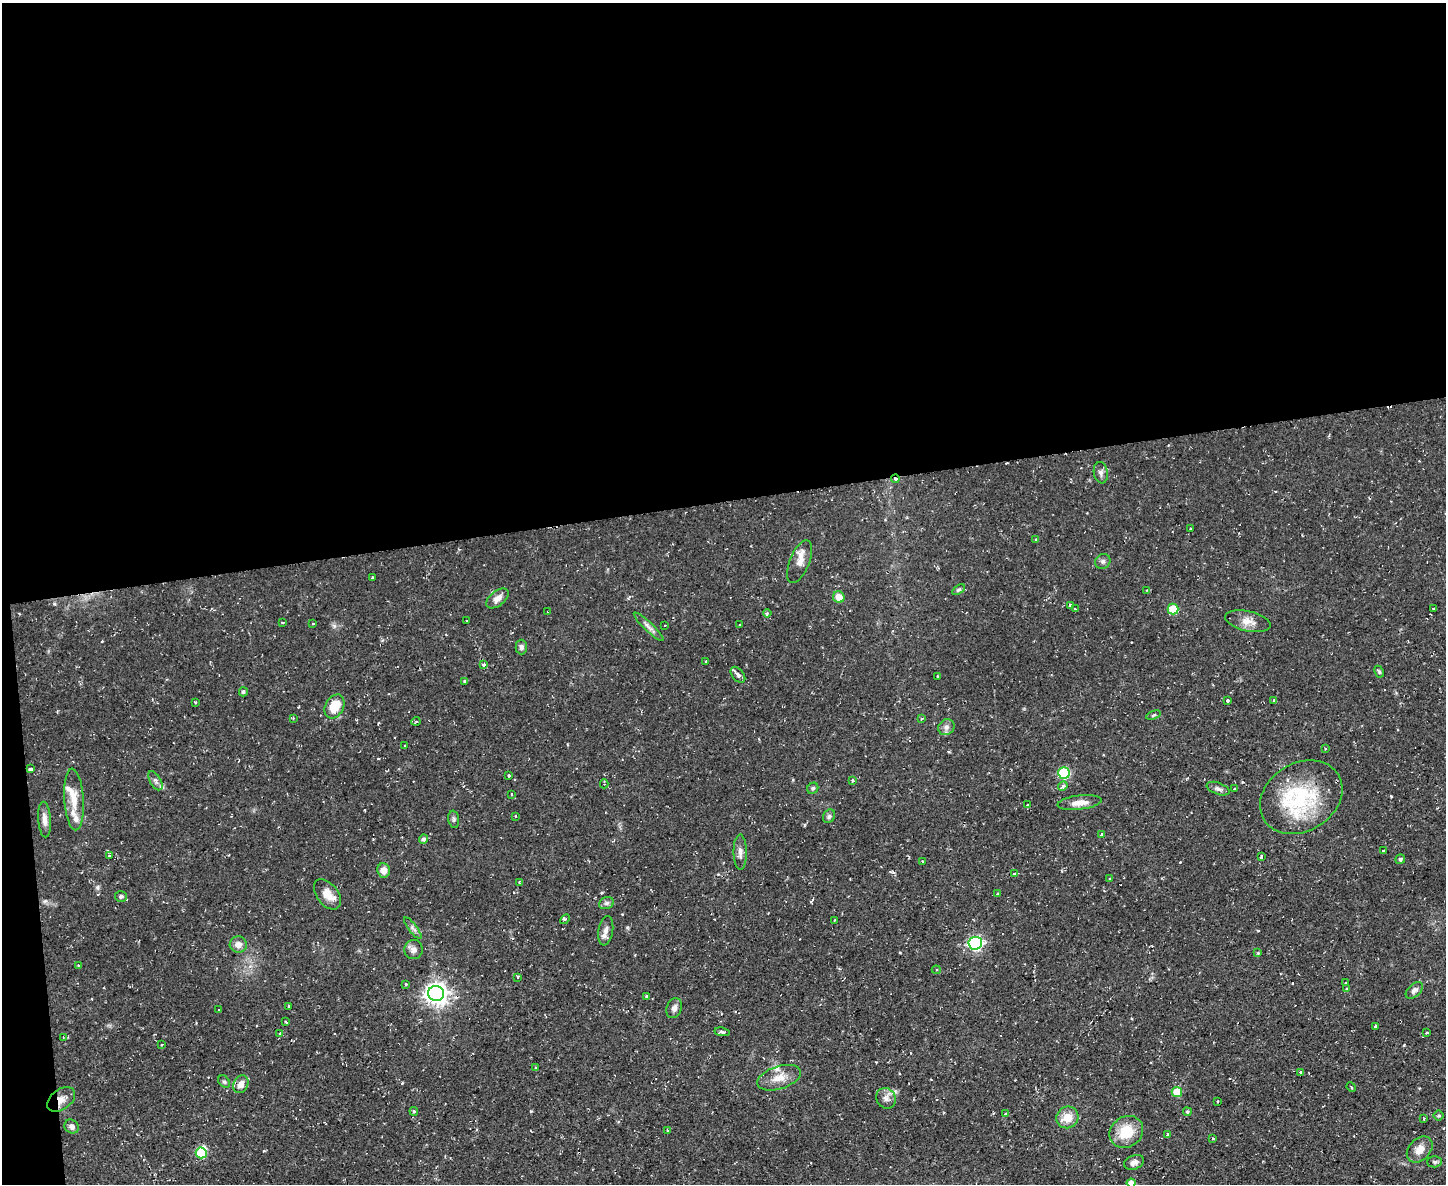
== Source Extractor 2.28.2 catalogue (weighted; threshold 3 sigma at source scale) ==
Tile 1 of 3 x 4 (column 1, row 1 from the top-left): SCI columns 131-1574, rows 3548-4729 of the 4703 x 4729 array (HDU 1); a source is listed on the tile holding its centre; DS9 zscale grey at full resolution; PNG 1448 x 1186 px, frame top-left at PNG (2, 3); each listed source drawn as its Kron ellipse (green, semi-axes under 4 px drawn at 4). Shown black and unused: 43% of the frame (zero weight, under 2 of 3 exposures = <1% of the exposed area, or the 3 px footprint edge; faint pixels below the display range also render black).
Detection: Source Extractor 2.28.2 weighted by HDU 2 'WHT'; one run over the whole footprint, this tile lists its part. Background 0.0596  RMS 0.0061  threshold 0.0276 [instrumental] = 3 sigma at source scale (4.5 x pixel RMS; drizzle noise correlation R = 1.50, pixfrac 1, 0.05/0.05 arcsec/px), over >= 5 px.
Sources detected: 148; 1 inside a brighter object's white glare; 10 cosmic-ray / hot-pixel residue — neither listed nor drawn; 6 inside a brighter listed object's ellipse — not listed separately; the other 131 listed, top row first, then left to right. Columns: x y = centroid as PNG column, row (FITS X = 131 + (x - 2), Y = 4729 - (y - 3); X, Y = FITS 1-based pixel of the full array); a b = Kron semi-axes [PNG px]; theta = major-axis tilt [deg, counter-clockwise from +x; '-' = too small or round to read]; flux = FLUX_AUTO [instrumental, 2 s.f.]
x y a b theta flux
1101 473 11 7 -81 2.1
895 479 4 3 - 1.5
1190 529 3 3 - 1
1036 540 4 2 - 0.59
1103 561 8 7 - 1.8
800 562 23 10 68 6.1
372 578 3 2 - 0.67
959 590 7 4 35 0.99
1147 590 3 2 - 0.37
839 597 6 5 - 7.6
497 598 13 7 38 4.1
1071 606 3 3 - 3.7
1433 608 3 2 - 0.75
1075 609 3 3 - 0.89
1173 609 5 5 - 18
547 612 3 2 - 0.71
767 613 4 3 - 0.83
467 621 3 3 - 1.8
1248 621 23 10 -12 6.3
283 622 3 3 - 1.4
313 623 3 2 - 0.79
664 625 3 2 - 0.61
740 625 3 2 - 0.87
649 627 20 4 -44 3
521 647 7 6 - 1.6
706 662 3 3 - 7.6
484 665 4 3 - 1.4
1379 672 6 4 -62 0.89
738 675 9 5 -51 2.7
937 676 3 2 - 0.67
464 681 3 3 - 1.6
243 692 4 4 - 1
1274 700 4 2 - 0.5
1227 701 3 3 - 0.9
195 702 3 3 - 0.8
335 706 13 9 61 13
1153 715 7 4 23 0.93
293 718 3 3 - 0.52
921 718 3 3 - 2.9
416 721 4 3 - 0.56
946 727 9 7 34 2.6
405 746 3 2 - 0.47
1325 749 3 2 - 0.74
31 769 3 3 - 2.3
1064 773 6 5 - 46
509 775 3 3 - 1.7
853 780 3 3 - 1.5
155 781 10 5 -60 1.9
604 784 4 3 - 0.7
1063 786 5 4 - 1.3
813 788 6 5 - 1.2
1218 789 12 5 -21 2.1
1234 789 3 3 - 0.89
511 794 3 2 - 0.69
1301 797 44 34 32 54
74 799 31 9 -86 9.5
1080 803 22 7 7 6.2
1028 805 3 2 - 0.52
516 816 4 3 - 0.75
829 816 7 5 61 1.4
44 819 18 6 -85 3.9
454 819 8 5 -81 1.3
1101 834 3 3 - 2.9
424 839 5 4 - 1.6
1383 851 3 2 - 0.72
740 852 17 6 -90 3.5
110 855 3 3 - 1
1261 857 4 3 - 1.6
1400 859 5 4 - 1
922 861 2 2 - 0.49
384 870 7 6 - 4.9
1014 874 3 3 - 3.7
1109 879 3 2 - 0.74
519 882 3 3 - 0.82
327 894 17 10 -53 7.5
997 894 4 3 - 0.75
121 896 6 5 - 1.3
606 903 7 6 - 1.6
565 919 6 3 44 0.94
834 921 3 2 - 0.54
413 928 13 4 -52 1.9
606 931 15 7 81 3.7
975 943 7 6 - 120
238 944 8 8 - 4
413 950 9 9 - 3
1258 953 4 4 - 0.59
78 965 3 2 - 0.47
936 970 4 4 - 1
518 977 3 3 - 1.3
1345 983 3 3 - 2
406 984 3 3 - 0.51
1347 989 4 3 - 1.4
1414 990 10 6 43 2.5
436 993 8 7 - 430
647 996 4 4 - 0.74
289 1006 3 2 - 0.61
674 1008 10 7 70 2.6
219 1010 3 3 - 8.4
286 1022 4 2 - 0.65
1375 1026 3 3 - 0.65
722 1032 7 4 -9 1.8
1427 1033 3 3 - 1.1
280 1034 3 3 - 1.7
63 1037 3 3 - 0.48
162 1044 3 2 - 0.57
536 1068 3 3 - 2
1300 1072 3 3 - 1.4
779 1078 22 11 18 8.2
224 1082 7 5 -47 1.3
241 1084 9 7 63 4.8
1351 1087 5 3 - 0.81
1177 1092 5 5 - 17
886 1098 10 9 - 3.2
61 1099 16 10 36 5.7
1217 1101 3 2 - 0.62
414 1111 4 4 - 0.89
1187 1112 4 3 - 0.87
1005 1114 4 2 - 0.46
1438 1116 5 5 - 0.84
1067 1117 11 10 - 7.9
1424 1119 3 3 - 0.65
72 1126 7 6 - 2.7
667 1130 4 2 - 0.48
1126 1132 18 15 36 16
1167 1134 3 3 - 1.1
1213 1138 3 3 - 0.84
1420 1149 15 10 46 6.2
201 1153 5 5 - 18
1134 1162 10 7 21 2.9
1435 1162 7 5 1 1.3
1131 1183 4 4 - 4
Overlapping masked pixels (flux is a lower limit): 2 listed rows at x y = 895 479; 61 1099
Isophote crosses this tile's border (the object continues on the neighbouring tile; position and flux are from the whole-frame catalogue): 1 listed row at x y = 1131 1183
Unlisted compact peaks at least as high as the median listed source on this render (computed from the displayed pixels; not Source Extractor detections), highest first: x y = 531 1111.